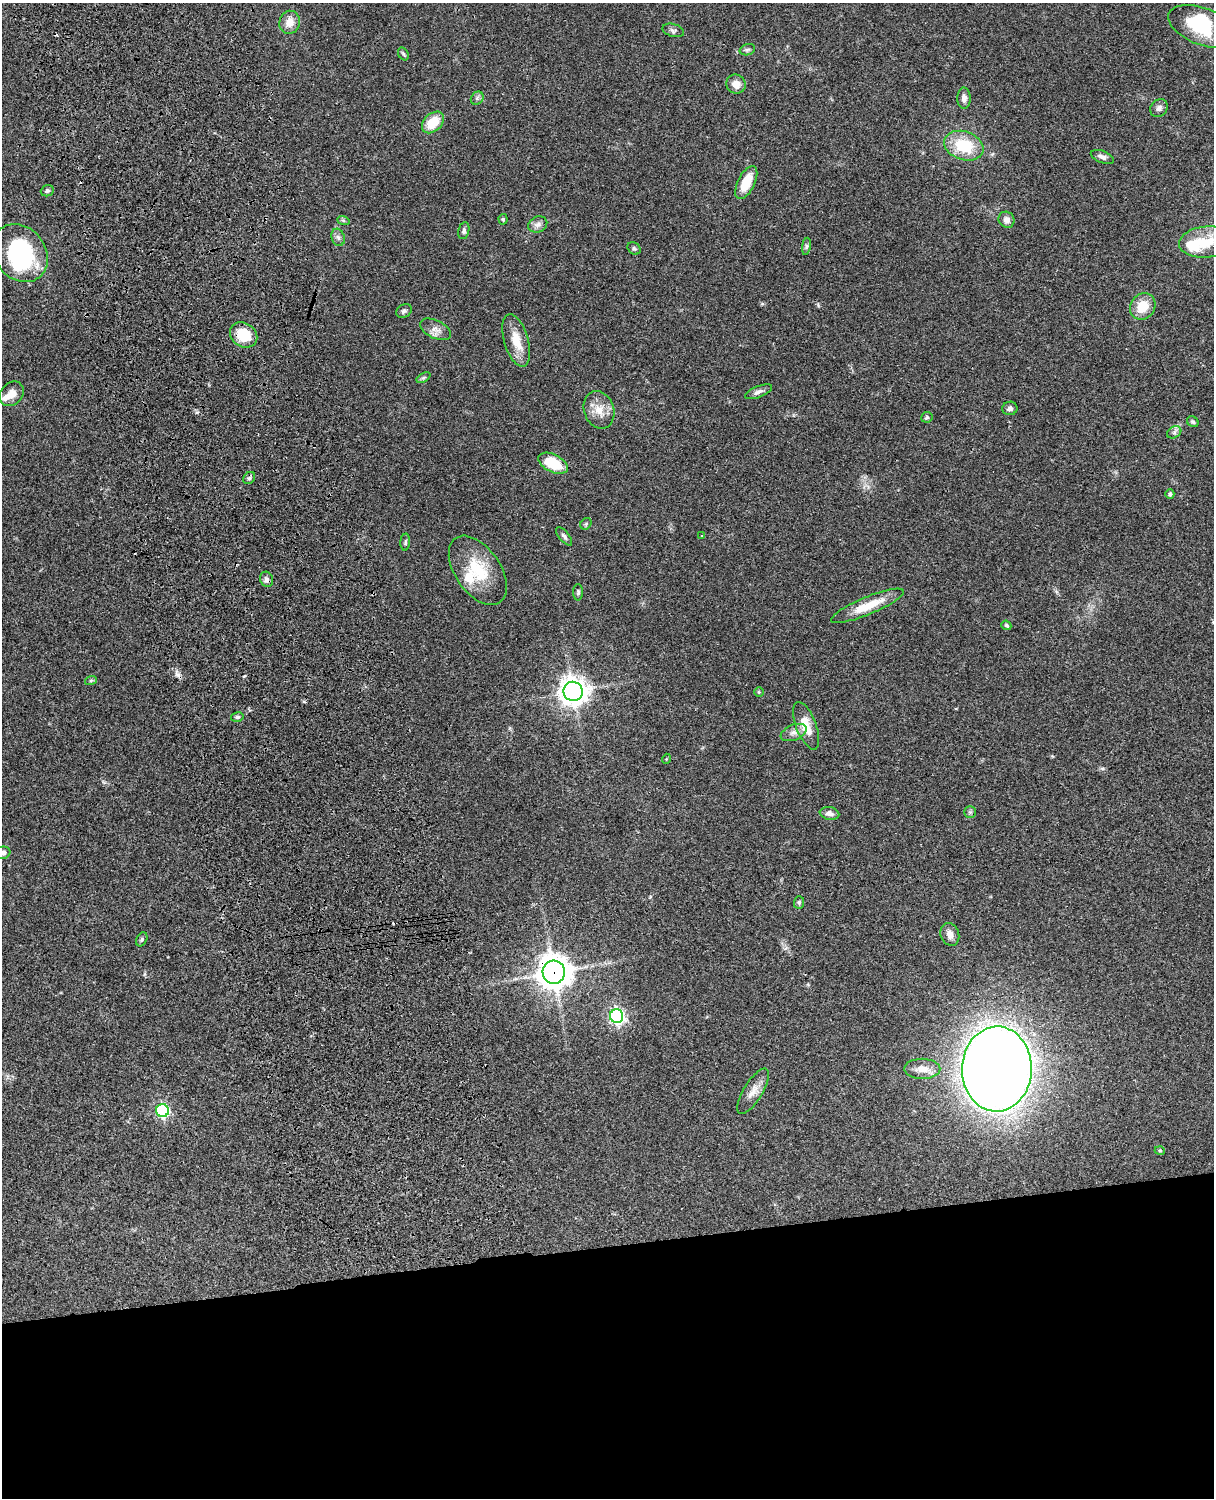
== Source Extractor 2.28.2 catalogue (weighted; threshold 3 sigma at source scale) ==
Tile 11 of 4 x 3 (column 3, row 3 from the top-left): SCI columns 2546-3757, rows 277-1772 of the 5088 x 4927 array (HDU 1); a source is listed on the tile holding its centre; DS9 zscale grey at full resolution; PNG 1216 x 1500 px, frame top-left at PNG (2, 3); each listed source drawn as its Kron ellipse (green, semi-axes under 4 px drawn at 4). Shown black and unused: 17% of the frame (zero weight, under 3 of 4 exposures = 6% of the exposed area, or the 3 px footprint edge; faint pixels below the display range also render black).
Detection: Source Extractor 2.28.2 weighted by HDU 2 'WHT'; one run over the whole footprint, this tile lists its part. Background 0.0856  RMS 0.0061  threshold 0.0273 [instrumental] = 3 sigma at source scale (4.5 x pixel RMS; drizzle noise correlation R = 1.50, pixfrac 1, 0.05/0.05 arcsec/px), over >= 5 px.
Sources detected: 78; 3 inside a brighter object's white glare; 4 cosmic-ray / hot-pixel residue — neither listed nor drawn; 2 inside a brighter listed object's ellipse — not listed separately; the other 69 listed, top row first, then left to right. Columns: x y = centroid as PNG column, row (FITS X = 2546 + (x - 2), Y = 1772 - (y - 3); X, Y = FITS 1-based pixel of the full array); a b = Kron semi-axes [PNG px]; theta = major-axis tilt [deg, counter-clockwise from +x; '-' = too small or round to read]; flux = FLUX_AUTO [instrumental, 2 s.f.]
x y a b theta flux
290 22 12 10 73 6.5
1203 27 36 18 -20 32
673 30 11 6 -16 1.8
747 50 8 5 17 1.3
403 54 7 5 -59 0.94
736 84 10 9 - 5.2
477 98 7 6 - 1.3
964 98 10 6 -89 3.1
1159 108 10 8 47 2.2
433 122 12 8 44 14
964 146 20 14 -19 24
1102 157 12 6 -21 2.5
746 182 18 8 64 13
47 191 7 5 23 1.3
503 219 5 4 - 0.77
343 220 6 4 -20 0.93
1007 220 8 7 - 3.1
538 224 10 7 24 2.6
464 231 8 5 77 1.5
338 237 9 6 -74 1.9
1206 242 27 15 4 14
806 246 9 4 82 0.97
634 248 7 5 -40 1.2
20 253 31 25 -52 60
1143 306 14 12 52 13
404 311 8 6 30 1.5
436 329 17 9 -25 4.4
244 335 14 12 -33 16
516 340 27 12 -73 12
423 378 7 4 31 1.1
758 392 14 5 22 2.4
12 394 13 10 47 5.3
1010 408 7 6 - 1.9
599 410 19 15 -71 8.9
927 417 6 5 - 0.9
1193 422 6 5 - 1.1
1174 432 7 5 31 1.5
553 463 16 8 -26 19
249 478 7 5 46 1.2
1170 494 5 4 - 1.1
586 524 6 5 - 0.9
564 536 11 5 -50 1.6
702 536 4 3 - 0.48
405 542 8 5 85 1.1
478 570 39 22 -55 26
266 579 8 6 -66 2
578 592 8 5 90 1.1
867 606 39 9 22 15
1006 625 5 4 - 1.5
91 680 6 4 19 0.85
573 691 10 9 - 650
759 692 4 4 - 0.61
237 717 6 4 15 1.1
806 726 25 10 -69 11
794 733 13 7 22 3.4
666 759 5 3 - 0.52
970 812 5 5 - 1.1
830 813 10 6 -9 2.9
3 853 8 6 15 2.2
799 903 6 5 - 1.2
950 934 12 9 -70 3.9
142 939 7 5 63 1.1
554 972 11 11 - 950
617 1016 7 6 - 170
922 1069 18 10 0 5.9
997 1069 42 35 89 1200
753 1091 26 9 58 6.4
162 1111 6 6 - 90
1160 1151 5 3 - 0.58
Overlapping masked pixels (flux is a lower limit): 1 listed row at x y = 554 972
Isophote crosses this tile's border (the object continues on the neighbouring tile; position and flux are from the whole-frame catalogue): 1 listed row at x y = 3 853